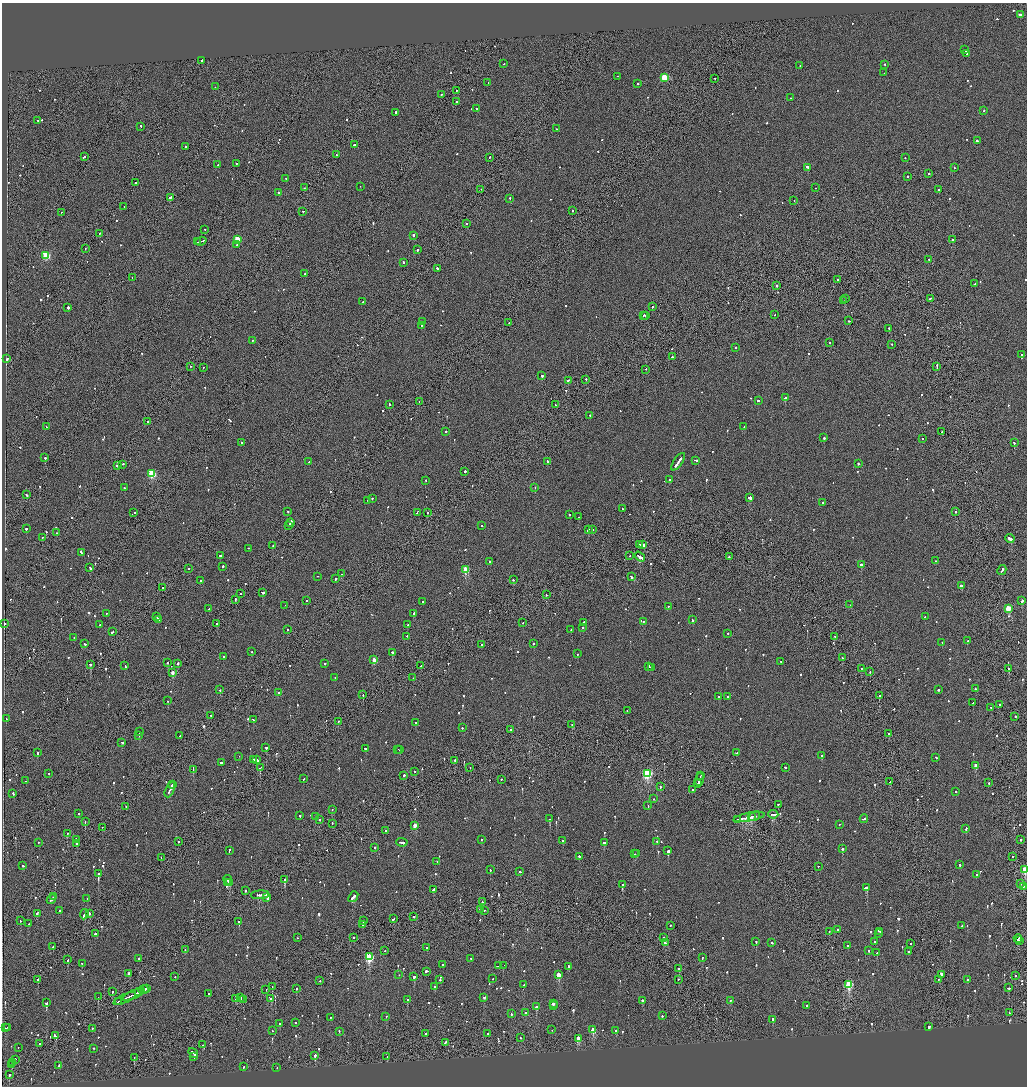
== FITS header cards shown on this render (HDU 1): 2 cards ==
NAXIS1  =                 2050
NAXIS2  =                 2168

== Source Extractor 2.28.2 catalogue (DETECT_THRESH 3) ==
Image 2050 x 2168 px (HDU 1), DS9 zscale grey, zoomed out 1/2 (1 PNG px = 2 x 2 image px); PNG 1029 x 1088 px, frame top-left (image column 2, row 2168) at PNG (2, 3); each listed source drawn as its Kron ellipse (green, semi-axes under 4 px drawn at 4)
Background -0.0575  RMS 0.067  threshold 0.2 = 3 sigma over >= 5 px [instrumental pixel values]
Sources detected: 1016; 39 cannot appear on this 1/2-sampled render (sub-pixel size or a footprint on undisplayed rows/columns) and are neither listed nor drawn; of the other 977, the 500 brightest by FLUX_AUTO listed and drawn (477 fainter detections omitted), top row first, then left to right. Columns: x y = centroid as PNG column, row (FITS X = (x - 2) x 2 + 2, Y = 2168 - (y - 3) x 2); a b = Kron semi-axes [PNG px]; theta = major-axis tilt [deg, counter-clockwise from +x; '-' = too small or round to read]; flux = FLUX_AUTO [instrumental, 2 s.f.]
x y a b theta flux
1020 15 3 2 - 110
964 50 3 2 - 280
967 54 4 2 - 280
202 61 2 2 - 530
504 64 2 2 - 75
885 65 2 2 - 110
800 66 2 2 - 74
884 73 2 1 - 110
617 77 2 1 - 97
664 78 3 3 - 640
715 79 2 1 - 75
488 83 2 2 - 150
638 84 2 2 - 540
215 87 2 2 - 80
456 91 2 1 - 98
441 95 2 1 - 110
790 98 2 2 - 86
457 102 2 2 - 440
477 109 2 2 - 160
984 111 2 2 - 80
396 113 3 2 - 300
38 121 2 2 - 130
141 127 2 2 - 72
556 129 2 2 - 140
977 141 2 2 - 96
355 145 2 2 - 690
186 147 2 2 - 130
336 155 2 1 - 83
85 157 2 2 - 73
489 158 2 1 - 130
905 158 2 2 - 73
236 164 2 2 - 87
218 165 2 2 - 68
808 168 4 2 - 400
954 168 2 1 - 170
929 174 2 2 - 200
907 177 2 2 - 370
286 179 2 2 - 89
136 183 2 2 - 260
360 187 2 1 - 72
304 188 2 1 - 100
816 188 2 1 - 69
481 190 2 1 - 96
938 190 2 2 - 160
278 193 2 2 - 73
170 198 3 2 - 210
510 199 2 2 - 140
794 201 2 1 - 120
124 207 2 2 - 88
573 211 2 2 - 110
303 212 2 1 - 110
61 213 2 1 - 68
467 224 2 2 - 77
205 230 2 2 - 90
99 234 2 1 - 190
413 236 2 2 - 750
237 240 3 3 - 430
953 240 2 2 - 230
197 242 2 1 - 250
201 242 6 2 18 390
237 245 2 2 - 89
85 249 2 1 - 71
417 250 2 2 - 450
46 256 3 3 - 830
929 260 2 2 - 150
403 263 2 2 - 310
437 269 2 2 - 290
305 274 2 2 - 600
132 278 2 1 - 78
838 280 2 1 - 85
975 284 3 2 - 130
777 286 2 1 - 760
845 299 2 1 - 210
930 299 3 2 - 150
844 301 2 2 - 75
363 302 2 2 - 110
652 307 2 2 - 100
68 308 2 2 - 250
775 315 2 2 - 110
643 316 2 2 - 120
646 316 2 1 - 110
849 321 2 2 - 84
422 322 2 2 - 140
509 323 2 1 - 70
421 326 2 2 - 73
889 329 2 2 - 120
253 341 2 1 - 79
830 343 2 2 - 110
891 345 2 2 - 69
736 348 2 2 - 84
1022 355 3 2 - 290
672 357 2 2 - 290
7 359 3 2 - 710
190 367 2 1 - 75
937 367 3 1 - 350
203 368 2 2 - 89
645 370 2 1 - 73
542 376 2 2 - 630
586 380 2 2 - 190
568 381 3 2 - 150
785 398 2 2 - 1200
758 401 3 2 - 240
419 402 2 1 - 73
389 405 2 2 - 140
555 405 2 2 - 68
590 416 2 2 - 89
148 422 2 2 - 160
46 427 2 2 - 76
744 427 2 2 - 85
446 432 2 2 - 120
942 432 2 2 - 110
824 438 2 2 - 170
923 439 2 2 - 78
242 443 2 2 - 82
1014 443 2 2 - 100
45 458 2 2 - 210
696 461 3 2 - 320
309 462 2 2 - 83
547 462 2 2 - 110
678 462 10 2 54 730
858 464 2 2 - 380
122 465 3 2 - 240
117 466 3 2 - 300
465 472 2 2 - 220
152 474 3 3 - 910
670 480 2 2 - 230
426 481 2 2 - 120
124 488 2 2 - 120
535 488 2 2 - 71
27 495 3 2 - 160
750 498 3 2 - 1000
372 499 2 2 - 110
368 501 2 2 - 79
823 503 2 2 - 110
622 509 3 2 - 150
288 512 2 2 - 78
956 512 2 1 - 100
134 513 2 2 - 240
417 513 3 1 - 280
427 513 2 2 - 190
570 515 2 2 - 100
579 517 2 2 - 79
290 523 4 2 - 350
289 526 3 2 - 240
481 526 2 2 - 69
26 529 2 2 - 220
588 530 3 2 - 660
592 530 2 2 - 130
57 533 2 1 - 120
42 538 2 2 - 91
1010 539 5 2 - 350
639 545 2 2 - 250
643 545 2 2 - 8500
273 546 2 2 - 110
248 549 2 2 - 85
81 553 3 2 - 250
220 556 2 2 - 230
629 556 2 2 - 100
640 557 6 2 -35 760
729 557 2 2 - 170
936 561 2 2 - 71
490 562 2 2 - 140
861 565 2 2 - 280
222 567 2 2 - 120
90 568 3 2 - 240
189 569 2 1 - 86
466 570 3 3 - 680
1002 571 5 2 - 310
342 574 3 1 - 170
318 577 2 1 - 68
631 577 3 2 - 140
336 579 2 2 - 120
513 580 2 2 - 120
201 581 2 2 - 120
961 586 3 2 - 160
162 588 2 1 - 70
262 593 3 2 - 150
241 594 2 1 - 87
546 595 2 2 - 150
235 600 3 2 - 120
307 601 2 2 - 85
1022 601 3 2 - 360
422 602 2 1 - 170
850 605 2 2 - 74
285 606 2 1 - 290
668 607 2 2 - 72
209 609 2 2 - 91
1008 609 3 3 - 550
106 614 2 2 - 86
413 614 2 2 - 330
157 617 3 2 - 200
925 617 2 2 - 77
159 620 2 2 - 270
692 620 2 2 - 110
643 622 2 2 - 80
523 623 2 1 - 100
583 623 3 2 - 100
4 624 2 2 - 280
216 624 2 1 - 250
100 625 2 2 - 100
408 625 2 2 - 70
583 628 2 2 - 140
288 630 2 2 - 84
571 630 2 2 - 77
112 632 3 1 - 210
728 634 2 2 - 70
407 637 2 2 - 68
835 637 2 1 - 120
74 638 2 2 - 140
968 641 2 2 - 78
942 643 2 1 - 68
85 644 2 2 - 180
533 644 2 2 - 92
481 645 2 2 - 72
251 652 2 2 - 69
392 653 2 2 - 340
577 654 2 2 - 130
224 657 2 2 - 110
842 658 2 1 - 350
374 660 3 2 - 200
781 662 2 2 - 120
168 663 2 2 - 160
178 664 2 2 - 260
324 664 2 2 - 270
90 665 2 2 - 110
125 666 2 2 - 320
421 666 2 2 - 130
649 667 3 2 - 150
651 668 2 2 - 350
862 669 2 1 - 130
1009 669 2 2 - 160
870 672 2 1 - 150
173 673 3 2 - 120
335 678 2 2 - 79
413 678 2 1 - 88
975 689 2 2 - 110
220 690 2 2 - 100
938 690 2 2 - 190
278 693 2 2 - 98
363 695 2 2 - 75
879 696 2 2 - 110
719 697 2 2 - 80
727 697 2 2 - 74
168 701 2 1 - 99
973 703 2 2 - 93
1000 705 2 2 - 230
991 708 2 2 - 80
627 711 2 1 - 84
211 716 2 1 - 95
1015 717 2 2 - 100
6 719 2 2 - 69
253 720 2 2 - 150
338 722 2 1 - 280
416 723 2 2 - 75
572 725 2 1 - 190
462 728 2 2 - 100
511 730 2 1 - 110
139 732 2 2 - 100
889 734 2 1 - 140
139 736 2 1 - 100
180 736 2 2 - 130
122 743 3 2 - 200
266 748 2 2 - 100
365 749 2 2 - 190
398 750 2 2 - 140
400 750 2 2 - 130
37 753 2 2 - 260
736 753 2 2 - 95
821 756 2 2 - 84
239 757 2 1 - 130
935 758 2 2 - 450
254 760 2 2 - 82
257 760 2 2 - 93
455 761 2 1 - 210
221 763 2 2 - 800
976 766 3 2 - 82
260 768 3 2 - 320
470 768 2 2 - 76
785 768 2 2 - 270
193 770 4 2 - 280
415 772 2 2 - 71
49 774 2 2 - 94
647 774 4 3 - 1700
403 776 3 2 - 140
700 776 2 1 - 200
304 779 2 2 - 110
501 780 2 2 - 70
699 780 6 2 70 710
25 781 2 2 - 79
890 782 2 2 - 240
989 783 2 2 - 150
698 784 3 1 - 260
172 785 2 2 - 160
660 787 2 2 - 120
170 790 8 2 64 450
693 790 2 2 - 110
956 792 2 2 - 88
13 794 2 2 - 120
653 799 2 2 - 150
778 805 2 2 - 150
648 806 2 2 - 68
126 807 2 1 - 74
332 810 2 2 - 74
79 814 2 2 - 110
773 815 5 2 - 510
300 816 2 2 - 140
755 816 6 2 33 210
315 817 2 2 - 80
749 817 16 2 10 960
752 817 2 1 - 270
550 819 2 2 - 240
864 819 4 2 - 230
320 820 2 2 - 150
738 820 2 2 - 99
85 822 2 1 - 84
332 824 2 2 - 110
839 825 2 2 - 72
415 826 3 2 - 180
102 828 2 1 - 68
966 829 3 2 - 110
386 831 2 2 - 280
67 834 2 2 - 240
76 840 3 2 - 170
481 840 2 2 - 70
1021 840 2 2 - 450
563 841 2 2 - 85
179 842 2 1 - 120
657 842 2 2 - 110
38 843 2 2 - 74
402 843 5 2 - 350
604 843 3 2 - 360
76 844 2 2 - 110
375 848 2 2 - 200
842 849 2 2 - 210
229 851 2 2 - 130
668 851 2 2 - 1100
635 854 2 2 - 99
637 854 2 1 - 72
579 857 2 2 - 150
1012 857 2 1 - 300
161 858 2 1 - 70
437 862 2 2 - 79
959 865 2 2 - 130
23 866 2 2 - 160
818 867 2 2 - 77
490 870 2 2 - 150
1025 870 3 2 - 710
520 872 2 1 - 82
98 874 2 2 - 2500
976 875 2 2 - 82
285 880 3 2 - 540
228 881 5 2 - 450
228 883 2 2 - 96
229 883 3 2 - 240
1020 884 2 2 - 130
622 885 3 2 - 180
1023 887 2 1 - 76
866 888 3 2 - 360
433 890 2 2 - 600
245 891 2 2 - 270
260 895 9 2 4 440
54 897 3 2 - 210
353 897 6 2 51 490
267 898 2 2 - 720
87 899 2 2 - 100
51 900 5 2 - 330
482 902 2 2 - 150
480 910 2 2 - 140
59 911 2 2 - 88
484 911 2 2 - 77
37 914 3 2 - 320
89 914 3 2 - 250
84 915 5 2 - 1600
413 917 2 2 - 93
393 919 2 2 - 100
20 921 2 2 - 71
363 921 2 2 - 70
239 922 2 2 - 250
28 924 2 2 - 83
362 925 3 2 - 150
670 926 2 2 - 260
962 926 2 2 - 80
837 930 2 2 - 250
829 932 2 1 - 100
880 932 3 2 - 650
95 934 2 2 - 250
878 934 2 2 - 480
297 938 2 2 - 330
354 938 2 1 - 110
664 938 2 1 - 110
1018 939 4 2 - 210
1019 941 2 1 - 110
756 942 2 2 - 270
874 942 3 2 - 180
666 943 4 2 - 220
772 943 2 2 - 130
911 944 2 2 - 100
848 946 2 2 - 320
53 947 2 2 - 190
427 948 2 2 - 120
185 950 2 2 - 100
385 951 2 1 - 72
869 951 2 2 - 79
908 952 2 2 - 100
877 953 2 2 - 97
369 957 4 3 - 1200
702 958 2 2 - 72
139 959 2 2 - 310
471 959 2 2 - 110
68 960 2 2 - 70
82 964 2 2 - 120
443 965 2 2 - 140
499 966 3 1 - 200
504 966 3 2 - 91
569 967 2 2 - 200
679 969 2 2 - 150
427 972 3 2 - 540
128 974 2 2 - 250
399 975 2 2 - 68
558 975 3 2 - 340
941 975 3 2 - 260
1015 976 2 2 - 100
175 977 2 1 - 110
414 977 2 2 - 240
493 979 2 1 - 82
38 980 2 1 - 300
440 980 2 2 - 88
678 980 2 2 - 110
938 980 2 1 - 100
968 980 2 2 - 110
320 981 2 2 - 79
523 985 2 2 - 590
849 985 3 3 - 1100
272 987 2 1 - 120
435 987 2 2 - 110
1009 988 2 2 - 110
146 989 2 2 - 260
296 989 2 2 - 94
143 990 5 2 - 440
266 990 2 1 - 73
112 992 2 2 - 150
138 993 2 1 - 240
209 994 2 2 - 150
133 995 12 2 25 970
98 997 2 1 - 120
241 998 2 2 - 100
484 998 3 2 - 140
125 999 12 2 25 740
236 999 2 2 - 200
271 999 2 2 - 230
243 1000 2 1 - 85
407 1000 2 2 - 180
643 1001 2 2 - 570
730 1001 2 2 - 170
118 1002 3 1 - 220
46 1003 3 2 - 380
553 1004 2 2 - 1400
553 1006 2 2 - 140
807 1006 2 2 - 490
536 1007 2 2 - 380
526 1013 2 2 - 580
1009 1013 2 2 - 74
511 1014 2 2 - 76
662 1016 2 2 - 110
386 1017 2 2 - 68
330 1018 2 2 - 69
773 1020 3 2 - 140
295 1023 2 2 - 90
280 1024 2 2 - 73
929 1027 2 2 - 220
5 1028 2 2 - 140
7 1028 2 1 - 78
92 1029 2 2 - 95
552 1030 2 1 - 77
593 1030 3 2 - 370
272 1031 2 2 - 68
616 1031 2 2 - 340
339 1032 2 2 - 110
425 1034 2 2 - 73
487 1034 2 2 - 220
55 1036 4 2 - 200
521 1038 2 2 - 100
578 1039 3 2 - 300
445 1043 4 2 - 170
39 1044 2 2 - 94
202 1045 2 1 - 100
18 1048 2 1 - 71
93 1049 2 2 - 90
193 1053 5 2 - 830
315 1056 2 2 - 500
194 1057 2 1 - 89
387 1057 2 1 - 69
134 1058 2 1 - 84
15 1060 2 2 - 80
12 1063 2 1 - 210
12 1065 2 2 - 130
59 1066 3 2 - 140
243 1067 2 2 - 76
277 1068 2 2 - 150
9 1075 2 2 - 75
At the frame edge (FLAGS 8, measured only in part): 1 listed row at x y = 1025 870
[477 fainter detections neither listed nor drawn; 39 sub-pixel or undisplayed-footprint detections neither listed nor drawn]